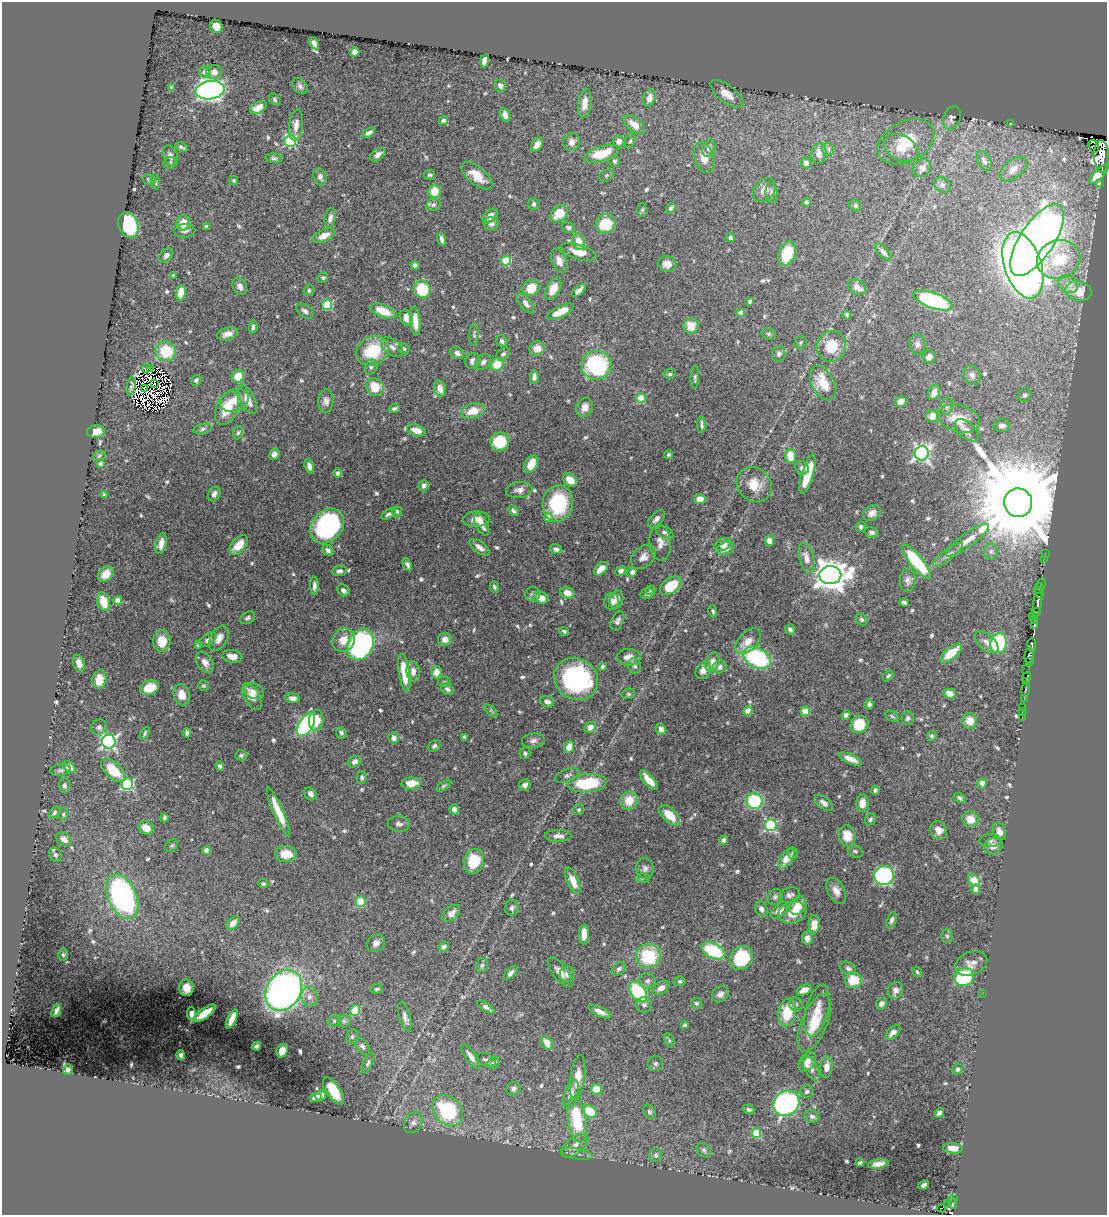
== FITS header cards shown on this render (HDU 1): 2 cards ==
NAXIS1  =                 1105
NAXIS2  =                 1213

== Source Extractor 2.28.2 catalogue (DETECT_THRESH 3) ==
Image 1105 x 1213 px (HDU 1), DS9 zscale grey, 1 PNG px = 1 image px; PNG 1109 x 1217 px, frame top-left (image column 1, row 1213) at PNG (2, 2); each listed source drawn as its Kron ellipse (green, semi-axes under 4 px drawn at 4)
Background 0.755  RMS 0.016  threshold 0.048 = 3 sigma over >= 5 px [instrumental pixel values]
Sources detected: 680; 21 with non-positive FLUX_AUTO (blend fragments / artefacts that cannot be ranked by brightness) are neither listed nor drawn; of the other 659, the 500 brightest by FLUX_AUTO listed and drawn (159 fainter detections omitted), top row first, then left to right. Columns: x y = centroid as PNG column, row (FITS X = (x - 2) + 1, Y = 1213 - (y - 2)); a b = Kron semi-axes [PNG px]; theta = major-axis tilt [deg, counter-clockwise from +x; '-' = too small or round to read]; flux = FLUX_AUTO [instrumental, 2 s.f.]
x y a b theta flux
216 26 7 6 - 8.9
314 43 6 4 -61 6.1
355 52 4 4 - 9
484 61 7 4 80 9
205 72 6 5 - 4.7
214 72 8 7 - 6.6
300 86 9 6 -48 3.6
500 86 6 5 - 4.9
171 87 4 3 - 2.4
210 90 14 9 8 570
727 94 20 8 -38 14
649 98 9 6 74 11
275 100 6 5 - 2.1
585 103 15 6 84 13
258 107 9 5 30 10
505 115 7 4 -65 6.4
952 118 12 8 68 4.4
443 121 4 4 - 6.1
1011 124 3 3 - 2.2
296 125 15 6 84 8.5
634 125 13 6 -39 16
369 133 7 4 29 4.9
290 141 6 5 - 140
619 141 6 6 - 6
630 141 8 5 74 2.4
571 142 9 8 - 6.1
906 142 30 20 28 44
537 145 8 5 54 9.3
1094 146 7 5 -71 290
182 147 6 3 -26 2.4
709 148 9 6 67 6.4
901 148 18 12 -28 19
828 149 7 5 88 2.6
819 153 10 7 81 8.8
602 154 18 7 18 36
378 155 8 5 36 6.5
170 156 11 7 -66 5.3
1102 156 16 7 -87 1100
704 157 16 9 -72 15
274 158 9 4 -4 2.5
615 161 6 5 - 3
984 161 10 6 -62 4.6
170 163 7 6 - 2.6
806 163 5 5 - 5.2
922 168 10 8 44 7.4
1013 169 16 9 39 8
1099 174 12 4 45 36
429 175 5 5 - 2.1
606 175 8 5 34 2
477 176 18 9 -39 18
320 177 9 6 -67 4.7
149 179 6 5 - 2.6
234 180 5 4 - 2.1
155 182 8 4 -79 2.1
1100 184 3 3 - 4.6
942 185 9 7 -33 3.6
764 190 13 10 53 8.8
434 192 6 6 - 23
772 193 10 6 -83 3.8
807 202 4 4 - 3.2
534 204 6 5 - 2.8
433 205 7 6 - 3.3
855 205 6 5 - 3.1
671 208 6 4 54 3.1
642 210 7 5 -88 1.9
559 214 10 7 43 24
490 216 9 5 45 7.7
330 218 10 5 79 4.3
183 223 8 6 77 13
491 223 7 6 - 5.3
606 224 10 9 - 35
128 225 13 10 -70 90
206 226 4 4 - 2
568 228 6 5 - 3.9
185 231 10 6 2 4.4
324 236 12 6 23 11
731 238 4 4 - 3.5
442 239 6 3 -73 3.9
1037 240 41 17 57 970
579 242 8 6 -78 16
579 252 18 7 -16 14
883 252 10 5 -46 4.4
787 254 13 8 70 30
166 255 8 5 49 3.5
1059 260 22 19 19 37
506 261 5 5 - 48
559 261 12 7 -69 9.1
667 264 9 7 -17 10
415 265 4 4 - 3.3
1023 265 34 18 -72 1900
174 275 3 3 - 3.6
323 278 5 5 - 1.9
1068 284 10 8 -30 6.9
240 286 9 7 -66 5.2
857 287 9 7 -36 9.9
531 288 8 7 - 25
422 289 9 8 - 48
553 289 12 7 62 15
309 290 5 5 - 2.2
579 290 8 4 41 5.7
1078 291 13 10 -13 15
181 293 8 5 81 15
933 300 20 7 -20 120
750 301 4 3 - 2.8
526 303 12 5 -52 6.2
327 305 5 5 - 57
305 311 10 6 -36 4.1
383 311 13 6 -21 22
560 312 14 5 26 21
741 313 4 4 - 10
847 315 4 4 - 2.4
406 318 8 6 -67 9.5
415 321 14 5 -86 14
691 326 8 7 - 17
253 327 7 4 85 2.7
228 334 11 6 16 8.7
474 334 11 4 87 2.4
769 334 7 5 -16 2.3
502 341 6 5 - 2.8
801 342 6 5 - 2.1
917 344 10 8 -80 4.5
831 346 16 14 61 31
392 347 12 7 -37 6.1
537 348 8 7 - 11
404 349 6 5 - 2.1
166 351 10 10 - 41
373 351 17 14 30 51
457 353 7 5 -27 4.9
503 354 7 5 41 2.8
779 354 7 6 - 5.3
929 357 7 6 - 5.8
473 361 8 7 - 7
483 362 9 6 45 4.5
497 365 7 6 - 26
596 365 15 14 - 120
371 367 7 6 - 3
150 368 3 3 - 4.1
146 369 4 2 - 3.5
670 374 6 5 - 2.1
972 375 10 8 -60 4.9
238 377 6 6 - 23
534 377 6 4 87 4.4
695 377 11 4 86 2.3
196 380 5 5 - 2.7
823 383 19 11 -62 28
154 384 3 2 - 2.2
131 386 10 2 81 2.1
375 387 9 8 - 29
144 388 3 2 - 2.9
440 388 8 5 -77 7.3
934 392 8 5 69 6.5
1025 395 7 6 - 2.9
641 398 5 4 - 37
235 400 15 11 21 14
248 400 16 7 -64 12
326 401 11 7 85 5.6
901 402 6 5 - 7.1
947 406 9 6 81 2.9
585 407 10 8 64 10
227 408 18 10 66 27
394 408 5 3 - 2.8
473 411 12 7 15 19
932 416 6 6 - 12
959 419 22 13 -14 22
702 425 8 3 -88 2.6
1002 426 8 6 -3 5.1
203 429 9 5 13 3
416 430 9 5 -17 16
966 430 15 8 -39 7.7
96 432 9 6 7 11
238 433 7 5 84 2.2
500 442 9 9 - 44
922 453 7 7 - 310
274 454 6 5 - 5.9
669 455 4 4 - 1.9
99 456 7 5 19 1.9
790 456 7 5 -87 22
101 464 4 4 - 4.6
531 464 9 6 61 20
309 466 7 4 -71 5.7
802 468 7 6 - 5
337 473 5 4 - 3
807 474 20 6 73 34
570 480 8 6 -38 14
754 485 18 16 -43 21
424 486 6 5 - 4
519 490 13 8 4 7.3
214 494 8 5 63 5.2
104 495 4 3 - 2.2
700 499 5 5 - 13
1018 503 14 14 - 33000
558 504 18 15 79 81
397 511 5 5 - 2.3
513 511 6 4 -47 3
872 513 9 7 35 6.1
388 514 8 4 31 3.1
548 517 5 4 - 19
476 519 13 7 5 9.3
656 519 10 6 49 5.2
482 524 12 6 -64 7.5
327 526 19 15 48 210
861 527 5 4 - 3.3
665 532 9 5 -25 4.1
872 532 7 5 -15 3.3
967 540 26 6 36 13
769 541 5 4 - 7.8
660 543 18 10 -85 10
161 544 10 5 77 9.6
723 544 9 6 24 7.6
239 545 11 7 49 19
479 547 12 5 -35 6.4
726 548 9 6 24 7.8
556 549 6 4 -16 3.8
328 550 6 5 - 3.6
991 551 8 6 90 3.7
1045 553 2 2 - 2
948 555 18 5 37 5.3
643 557 14 10 42 7.7
806 558 15 7 -76 9.4
1044 559 2 2 - 7.9
916 562 21 6 -51 70
407 565 6 4 -64 3
601 569 8 5 43 14
339 571 7 5 7 3.4
621 571 6 4 29 3.3
632 572 5 4 - 3.9
106 574 8 6 44 12
830 575 11 9 2 1800
908 580 12 8 85 5.5
314 585 9 3 90 3.9
671 586 12 7 36 34
1040 586 8 4 64 110
494 587 6 4 -70 2.2
343 590 6 5 - 3.6
650 590 5 4 - 2.3
1040 591 8 4 -90 190
567 593 7 5 -17 10
533 594 7 7 - 3.6
647 594 7 5 15 2.1
541 598 8 5 -19 11
617 599 9 6 77 5.9
118 600 4 4 - 14
612 601 8 7 - 8.1
1038 601 14 3 82 300
103 602 9 6 -74 24
904 602 5 3 - 2.7
713 611 6 4 -73 2.3
1036 612 4 3 - 26
1033 616 3 2 - 8.3
248 618 8 5 30 2.7
862 620 6 5 - 2.2
1035 620 4 2 - 12
617 621 10 6 65 3.8
1034 625 4 3 - 82
790 629 5 4 - 3.6
564 631 5 3 - 2
219 638 14 8 60 9
445 639 7 6 - 7.7
208 640 10 5 35 5.5
344 640 12 11 - 15
162 641 11 8 86 25
748 641 16 9 45 14
987 642 14 7 -40 7
998 643 10 8 74 99
360 644 16 12 63 250
199 645 4 4 - 3.7
1032 645 7 3 -88 110
951 653 13 5 40 31
232 656 10 6 -11 9.8
1029 656 7 4 86 260
629 657 12 8 -3 11
757 658 15 10 -30 120
205 662 11 7 -56 8
713 662 10 6 69 13
1029 662 4 3 - 94
79 663 9 5 -72 7.5
634 666 8 6 -71 4.4
602 667 4 3 - 2.5
719 667 7 6 - 5.3
703 670 9 7 51 7.8
1025 670 3 2 - 15
413 672 10 6 -85 7.7
436 672 6 5 - 13
404 673 19 5 -81 32
888 676 6 4 49 2.1
1027 677 5 4 - 89
576 679 23 20 -35 170
99 680 9 7 77 16
444 682 7 5 0 2.2
1027 682 4 3 - 140
204 686 6 5 - 2
150 687 10 7 22 22
447 689 7 5 -32 3
1025 690 6 3 82 83
254 691 10 7 -19 6.6
628 694 7 5 14 1.9
950 694 6 4 -26 12
182 695 11 8 -77 13
252 697 15 7 -59 13
293 698 7 4 -5 5
1024 698 3 2 - 16
547 701 7 5 -22 5.7
869 704 5 4 - 2.8
1022 707 3 2 - 8.3
491 711 8 4 -45 2
748 711 4 4 - 20
805 711 5 4 - 39
1022 712 2 2 - 3.1
846 715 5 4 - 5.4
892 716 7 4 -31 1.9
908 718 7 6 - 2.9
1022 718 3 2 - 9
316 720 11 7 84 21
969 721 7 7 - 15
859 724 9 8 - 33
306 725 13 7 58 180
99 727 8 7 - 3.9
590 727 6 5 - 8
661 729 6 5 - 4.7
145 733 7 3 64 2.1
187 733 4 4 - 3.8
341 733 6 5 - 3.7
932 736 5 4 - 2
464 737 4 3 - 2.8
394 738 6 5 - 4.6
533 741 11 7 7 4.7
109 742 7 7 - 260
434 746 7 5 36 2.6
569 747 6 5 - 13
525 753 6 5 - 2.5
241 755 6 5 - 2.2
851 759 12 5 -23 8.8
355 762 7 5 24 4.8
220 766 5 4 - 3.2
69 767 7 4 -39 14
60 770 10 5 5 3.2
113 770 15 7 -44 33
567 775 13 6 20 3.8
362 777 6 5 - 2.8
649 780 12 5 -49 15
411 783 9 6 5 17
587 783 19 9 5 65
982 783 5 4 - 6.5
127 784 6 5 - 130
64 785 7 5 -89 2.6
525 785 6 5 - 4.2
444 786 8 4 31 2
875 790 4 3 - 2.5
310 794 7 5 -48 4.2
960 798 6 4 -29 2.6
629 801 9 8 - 19
754 801 8 8 - 77
824 803 11 6 -37 4.8
862 803 9 6 87 9.7
454 809 5 5 - 5.6
579 810 6 5 - 2.2
54 812 6 4 48 2.6
278 812 26 5 -67 26
63 814 6 5 - 2.2
669 815 13 6 -44 18
164 818 4 3 - 2.3
870 819 6 5 - 2.6
970 819 8 7 - 15
399 824 11 8 -4 4.7
771 825 6 6 - 140
146 828 8 6 -30 11
939 830 9 8 - 9.4
999 831 9 6 -70 7.9
558 836 13 6 -1 6.4
847 836 10 8 -82 18
64 839 8 6 -39 8.2
724 840 5 4 - 4
990 841 11 6 3 3.8
172 846 7 5 46 1.9
993 846 10 8 29 9
206 850 4 4 - 10
855 851 8 6 -25 2.4
793 853 5 5 - 2.3
286 854 11 8 3 23
55 855 7 6 - 2.9
787 858 11 6 56 14
474 861 12 10 73 37
645 868 10 8 -79 4.8
884 876 10 9 - 170
643 878 7 5 1 2.1
573 880 14 6 -65 13
974 880 6 5 - 28
263 884 5 4 - 2.3
975 889 5 4 - 6.8
836 891 14 8 -63 8.6
790 895 10 7 14 4.7
122 897 24 14 -66 280
775 897 8 7 - 3.6
361 902 5 5 - 50
798 905 10 7 56 16
512 908 8 6 89 4.8
761 909 8 6 -61 5.8
779 910 10 6 41 8.1
792 912 14 10 15 18
451 913 10 6 42 8.6
891 920 8 4 72 3.7
233 923 8 5 44 8.8
814 924 9 5 88 13
584 934 10 5 87 13
947 936 7 5 -89 2.6
807 938 6 5 - 6.6
376 943 10 8 35 5.9
444 947 5 5 - 2.7
713 951 13 7 -26 66
63 955 6 5 - 2
648 956 12 12 - 57
741 958 12 11 - 63
971 963 16 11 23 10
482 965 7 6 - 2.8
848 968 8 6 -25 3.7
619 969 8 5 40 3.5
560 972 17 7 -53 9.4
917 972 6 4 -55 1.9
511 973 9 4 46 5.2
567 974 8 7 - 6.9
964 977 10 9 - 100
853 980 8 8 - 29
647 981 8 7 - 4
680 981 5 5 - 2.2
186 988 8 7 - 12
661 988 9 6 34 7.9
377 989 6 4 17 2.1
284 990 21 17 58 490
804 990 8 5 26 9.4
895 990 9 7 64 5.7
638 992 11 7 -55 70
720 994 9 7 40 5.3
983 994 2 2 - 2.1
309 997 10 8 -79 6
696 1003 5 5 - 2.2
796 1004 7 6 - 2.8
882 1004 6 5 - 5.1
644 1005 8 7 - 4.2
486 1007 10 4 -32 4.4
355 1010 6 5 - 38
817 1010 27 11 75 17
56 1011 7 3 67 4.1
600 1012 12 4 -25 6.4
787 1012 14 9 79 36
205 1013 13 5 35 19
192 1014 7 4 -85 8.9
405 1017 15 5 -73 6.5
232 1019 10 4 64 12
334 1021 7 5 16 2.1
344 1021 6 6 - 3.1
814 1023 31 13 67 32
685 1025 4 4 - 3.4
893 1032 9 5 43 6.8
352 1037 7 5 57 2.6
669 1041 7 4 -72 1.9
547 1043 7 5 -59 11
256 1046 5 3 - 2.7
362 1046 10 5 -51 3.6
282 1051 7 5 67 10
181 1055 5 4 - 6.1
471 1057 14 5 -56 7.3
486 1060 10 6 -18 3
807 1062 11 7 54 9.4
368 1063 11 4 68 2.9
494 1063 7 5 39 3.3
656 1064 7 7 - 3
826 1067 11 6 84 8.5
811 1068 13 6 -62 5.8
957 1069 5 5 - 2.8
68 1070 5 5 - 4.2
578 1077 23 7 82 16
514 1089 7 7 - 3.9
596 1089 5 5 - 25
334 1091 16 7 -57 28
807 1091 7 6 - 2.8
571 1094 15 7 73 9.6
321 1095 5 5 - 12
316 1097 6 4 18 12
786 1103 13 12 - 230
749 1109 6 4 -15 2.8
448 1110 17 13 -45 110
590 1111 7 5 -30 39
649 1112 8 6 -57 2.7
939 1113 5 4 - 4.4
812 1116 7 6 - 3.5
577 1120 23 9 -81 58
413 1123 11 8 62 5.8
756 1133 5 4 - 46
575 1146 16 8 39 8.7
953 1148 10 5 -7 10
704 1150 8 6 -46 2.8
576 1154 16 5 -9 5
656 1155 7 6 - 4.1
860 1163 4 3 - 2.2
878 1164 10 4 8 7
924 1185 5 4 - 3.9
954 1198 4 3 - 24
953 1203 5 4 - 32
947 1204 3 2 - 13
941 1208 4 3 - 25
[159 fainter detections neither listed nor drawn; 21 non-positive-flux detections neither listed nor drawn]